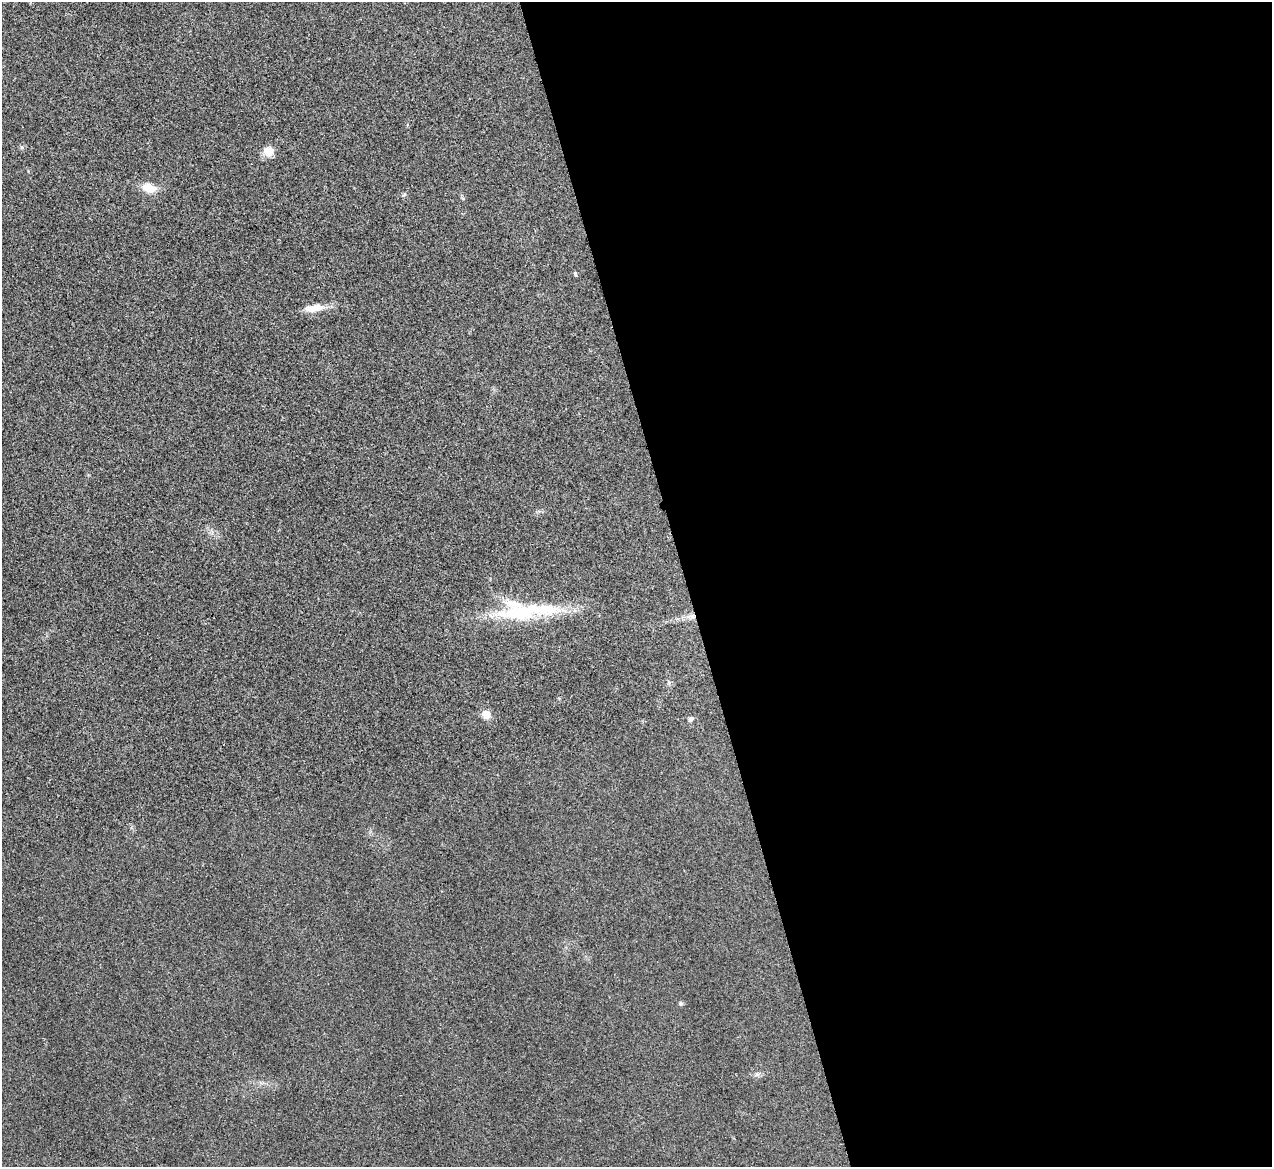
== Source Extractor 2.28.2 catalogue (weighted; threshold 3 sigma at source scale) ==
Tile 8 of 4 x 4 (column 4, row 2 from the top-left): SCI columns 3812-5081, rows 2476-3640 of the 5086 x 5069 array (HDU 1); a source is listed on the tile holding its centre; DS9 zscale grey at full resolution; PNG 1274 x 1169 px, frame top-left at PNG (2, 2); no overlay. Shown black and unused: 46% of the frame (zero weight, under 3 of 4 exposures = <1% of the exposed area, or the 3 px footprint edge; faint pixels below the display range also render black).
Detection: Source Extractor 2.28.2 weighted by HDU 2 'WHT'; one run over the whole footprint, this tile lists its part. Background 0.0296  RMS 0.0061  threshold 0.0272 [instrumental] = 3 sigma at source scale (4.5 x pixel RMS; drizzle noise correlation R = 1.50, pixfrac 1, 0.05/0.05 arcsec/px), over >= 5 px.
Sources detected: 13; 1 inside a brighter object's white glare — not listed; the other 12 listed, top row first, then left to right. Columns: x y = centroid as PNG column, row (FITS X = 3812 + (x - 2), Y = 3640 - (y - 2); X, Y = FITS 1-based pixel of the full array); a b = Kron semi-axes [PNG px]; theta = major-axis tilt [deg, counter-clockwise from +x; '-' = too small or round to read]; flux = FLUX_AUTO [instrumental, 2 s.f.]
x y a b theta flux
22 147 6 4 -71 0.79
268 151 13 12 - 5.8
149 188 16 10 -20 8.7
404 195 6 3 21 0.79
575 273 5 4 - 1
316 308 23 10 11 7.9
535 609 96 15 -8 39
690 617 15 5 2 3.7
486 714 9 8 - 6.2
691 719 7 6 - 1.4
680 1003 6 5 - 1
757 1074 7 4 0 1.4
Overlapping masked pixels (flux is a lower limit): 1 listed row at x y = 690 617